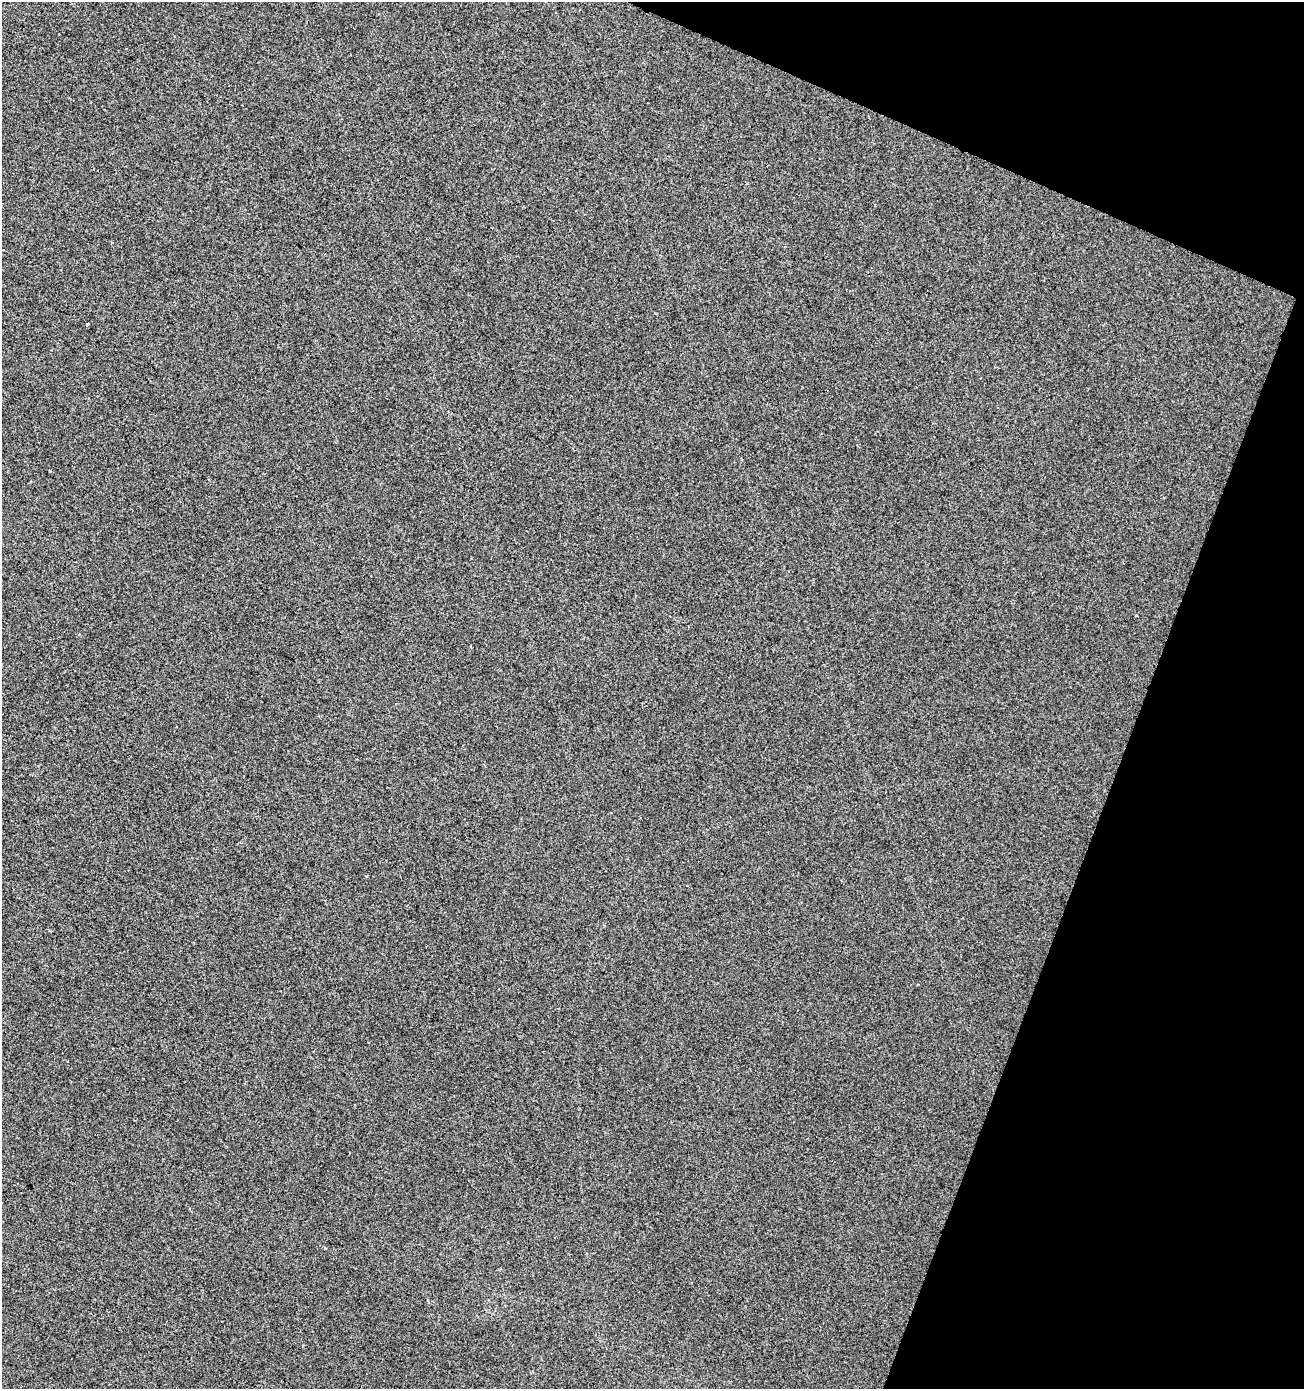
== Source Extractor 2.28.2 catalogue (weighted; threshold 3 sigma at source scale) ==
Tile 8 of 4 x 4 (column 4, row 2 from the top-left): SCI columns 4180-5481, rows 2776-4162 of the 5692 x 5559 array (HDU 1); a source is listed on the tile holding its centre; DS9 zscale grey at full resolution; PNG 1306 x 1391 px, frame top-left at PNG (2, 2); no overlay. Shown black and unused: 19% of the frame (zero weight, under 2 of 3 exposures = <1% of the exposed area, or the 3 px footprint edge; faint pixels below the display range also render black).
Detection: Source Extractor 2.28.2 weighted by HDU 2 'WHT'; one run over the whole footprint, this tile lists its part. Background 1.46e-04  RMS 0.0056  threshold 0.0254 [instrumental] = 3 sigma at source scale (4.5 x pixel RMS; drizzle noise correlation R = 1.50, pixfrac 1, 0.0396/0.0396 arcsec/px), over >= 5 px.
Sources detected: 3; all 3 listed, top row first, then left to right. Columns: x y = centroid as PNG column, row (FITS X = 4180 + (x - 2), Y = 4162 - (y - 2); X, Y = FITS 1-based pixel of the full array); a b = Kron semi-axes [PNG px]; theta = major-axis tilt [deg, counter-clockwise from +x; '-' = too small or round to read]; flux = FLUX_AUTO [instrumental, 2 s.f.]
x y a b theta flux
88 324 3 3 - 2.5
1137 615 3 2 - 0.8
325 1248 3 3 - 0.55